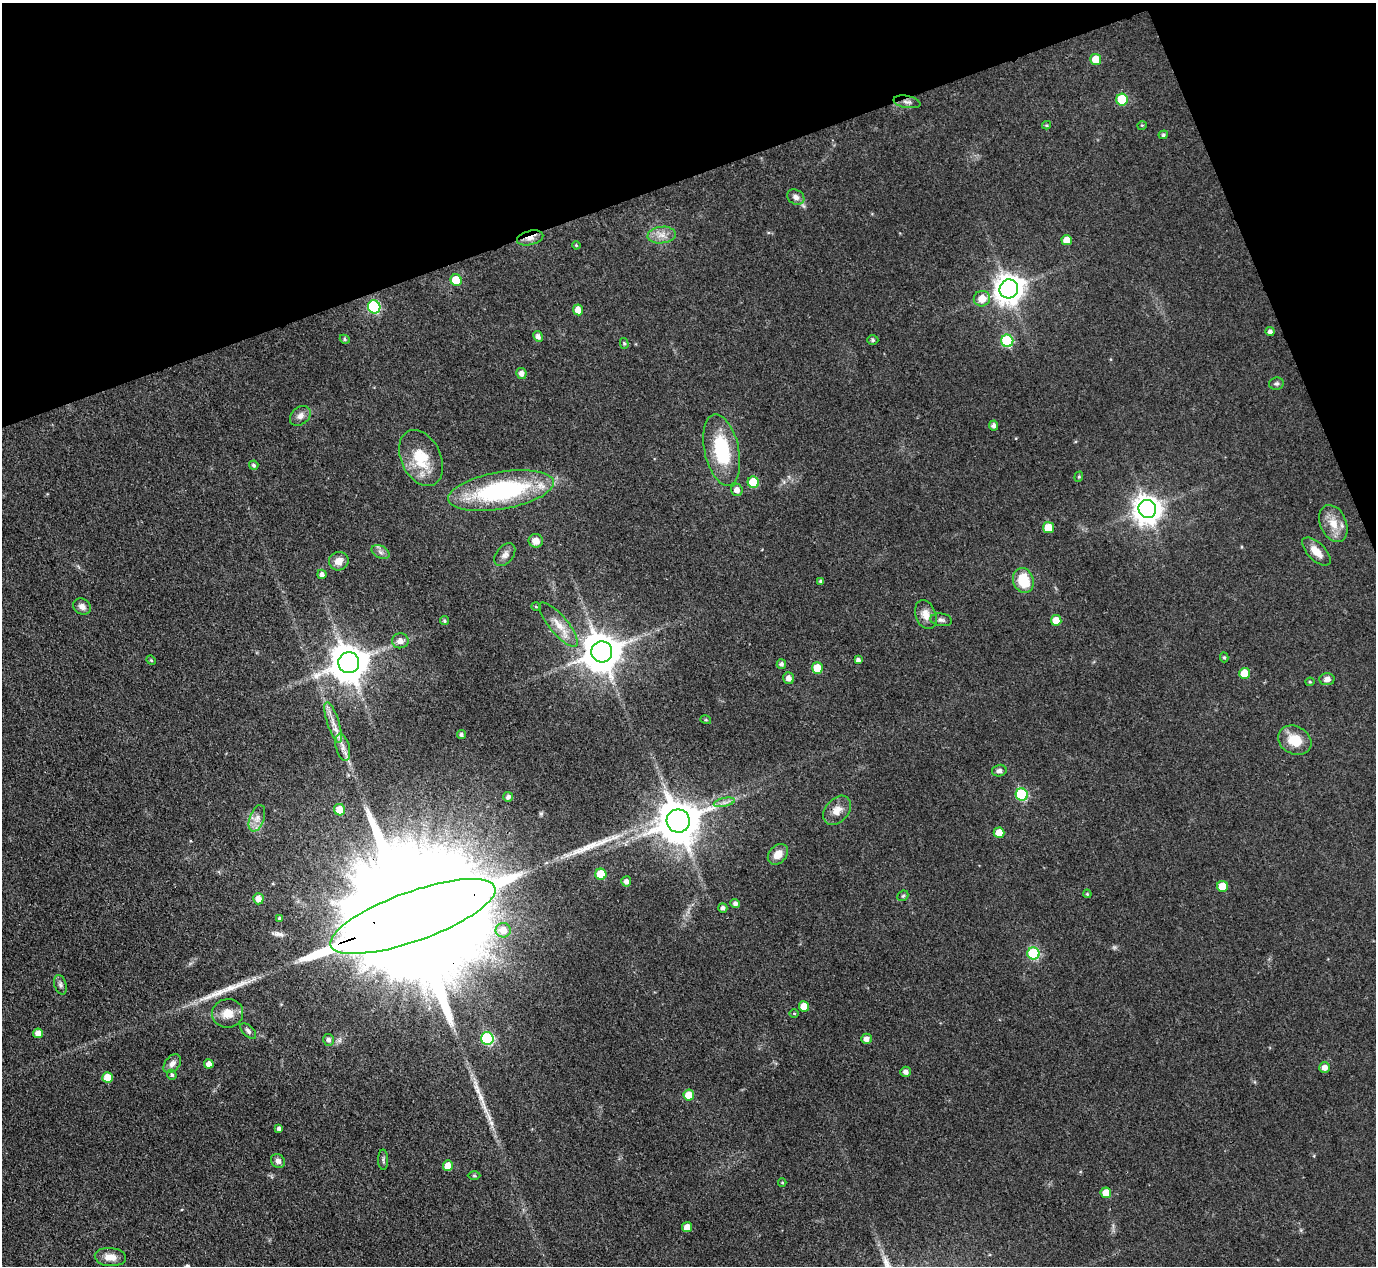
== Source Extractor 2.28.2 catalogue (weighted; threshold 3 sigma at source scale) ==
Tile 3 of 4 x 4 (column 3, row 1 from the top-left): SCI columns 2751-4124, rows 4075-5338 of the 5500 x 5490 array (HDU 1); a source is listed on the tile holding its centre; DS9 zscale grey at full resolution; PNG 1378 x 1268 px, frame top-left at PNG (2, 3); each listed source drawn as its Kron ellipse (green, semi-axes under 4 px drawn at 4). Shown black and unused: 18% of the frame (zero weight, under 3 of 4 exposures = <1% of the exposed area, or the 3 px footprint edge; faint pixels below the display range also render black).
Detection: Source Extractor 2.28.2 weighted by HDU 2 'WHT'; one run over the whole footprint, this tile lists its part. Background 0.042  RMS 0.0051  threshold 0.0229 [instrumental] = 3 sigma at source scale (4.5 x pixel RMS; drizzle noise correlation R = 1.50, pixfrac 1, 0.05/0.05 arcsec/px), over >= 5 px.
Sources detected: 116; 1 long thin detection or spike segment (spike, bleed or trail) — neither listed nor drawn; the other 115 listed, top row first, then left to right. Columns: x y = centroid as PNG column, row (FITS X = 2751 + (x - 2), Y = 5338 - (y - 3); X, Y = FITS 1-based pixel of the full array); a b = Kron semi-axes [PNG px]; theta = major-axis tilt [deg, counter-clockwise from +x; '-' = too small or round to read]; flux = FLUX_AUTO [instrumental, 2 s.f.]
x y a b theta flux
1096 59 5 5 - 9.5
1122 100 6 6 - 27
907 102 13 6 -10 2
1047 125 4 4 - 0.62
1142 125 5 3 - 0.44
1163 135 5 4 - 1
796 197 9 7 -31 2.5
662 235 14 8 6 4.6
530 238 13 7 14 4.2
1067 240 5 5 - 7.3
576 245 4 3 - 0.46
456 280 6 5 - 15
1009 289 9 9 - 720
982 299 8 7 - 6.5
374 307 6 6 - 63
578 310 5 5 - 5.5
1270 332 4 4 - 1.8
538 336 5 4 - 2.3
345 339 5 4 - 0.77
873 340 5 4 - 1
1007 341 6 6 - 42
624 343 5 4 - 0.78
521 373 5 5 - 2.6
1276 384 7 6 - 1.2
300 416 11 8 41 3.1
994 426 5 4 - 1.9
722 450 36 17 -78 33
421 458 29 20 -64 19
254 465 5 4 - 1.1
1079 477 5 4 - 0.78
753 482 6 5 - 20
737 490 6 6 - 3
501 491 53 18 10 81
1147 509 9 8 - 670
1333 523 19 13 -66 8.8
1048 528 5 5 - 11
536 541 7 7 - 3.8
1316 551 18 8 -45 6.4
380 552 9 6 -28 1.9
505 555 13 8 51 2.7
339 561 10 9 - 4.4
322 574 5 4 - 1.9
1023 580 13 10 -71 15
821 581 4 4 - 0.85
82 606 9 7 -35 3
536 607 4 3 - 0.45
926 615 15 10 -70 5.1
941 620 11 6 -8 1.6
1056 620 5 5 - 8.1
444 621 4 4 - 0.84
559 625 28 9 -50 7.8
400 641 8 7 - 3.3
602 652 10 10 - 1500
1224 657 5 4 - 0.8
151 660 5 4 - 0.62
858 660 4 4 - 1.5
349 663 10 10 - 1400
781 664 5 5 - 1.4
817 668 5 5 - 13
1245 673 5 5 - 9.9
789 678 6 5 - 3.1
1327 679 7 6 - 2.6
1310 682 4 4 - 0.58
706 720 5 3 - 0.56
333 722 21 6 -72 5.1
461 735 4 4 - 1.2
1295 740 17 14 -28 12
343 747 14 7 -75 3.6
999 771 7 6 - 1.7
1022 795 6 6 - 48
508 797 5 5 - 1.6
724 802 10 4 13 2.2
339 810 6 5 - 7
837 810 16 11 50 5.6
257 818 14 7 70 3.6
678 821 11 11 - 2000
999 833 5 5 - 7.3
778 854 11 8 48 5.8
601 874 5 5 - 16
626 881 5 5 - 2.4
1222 886 5 5 - 12
1087 894 4 3 - 0.57
903 896 6 5 - 0.76
258 899 5 5 - 3.7
735 904 5 4 - 1.8
723 908 5 4 - 1.7
413 916 87 24 20 64000
279 918 4 3 - 0.61
503 930 7 7 - 4.9
1033 953 6 6 - 49
60 985 10 6 -73 1.6
804 1006 5 5 - 8.7
228 1013 15 14 - 7.4
794 1014 4 3 - 0.43
248 1031 10 5 -45 1.4
38 1033 5 4 - 3.4
487 1039 6 6 - 51
866 1039 5 5 - 2.6
329 1040 6 5 - 1.8
172 1064 11 7 52 2.7
209 1064 5 4 - 3.1
1325 1067 5 5 - 3.4
906 1072 5 5 - 2.3
172 1075 5 4 - 1
108 1077 5 5 - 9.7
689 1095 5 5 - 10
279 1128 4 4 - 1.5
383 1160 10 5 -88 1.2
278 1161 7 6 - 1.9
448 1166 5 5 - 7.2
474 1176 6 4 -1 0.7
782 1183 4 3 - 0.51
1106 1193 5 5 - 7.5
687 1227 5 5 - 5.9
110 1257 15 9 -5 5.5
Overlapping masked pixels (flux is a lower limit): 3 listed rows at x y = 907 102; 530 238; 413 916